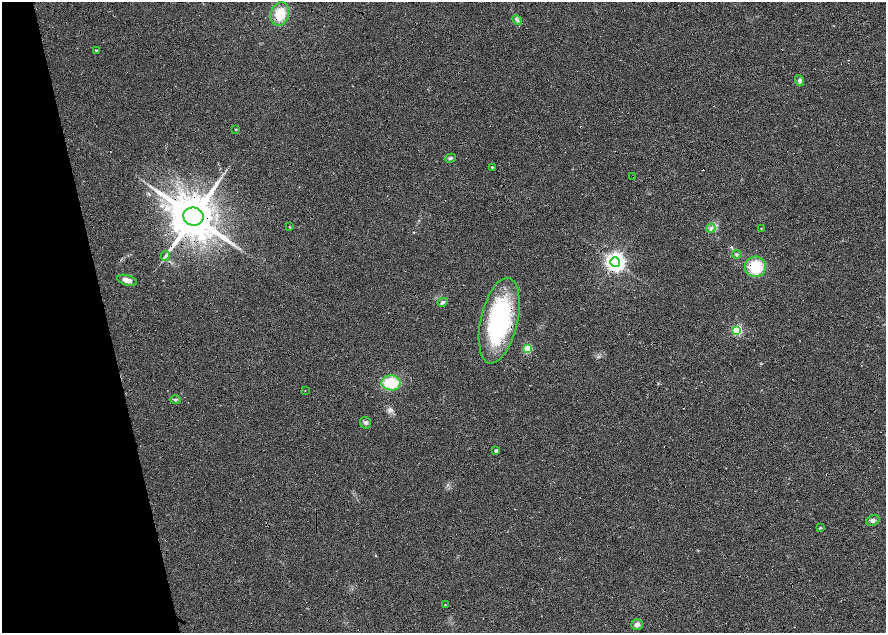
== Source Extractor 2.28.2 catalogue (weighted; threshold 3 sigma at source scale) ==
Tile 5 of 4 x 4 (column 1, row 2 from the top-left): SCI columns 10-1777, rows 2575-3835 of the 7092 x 5198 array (HDU 1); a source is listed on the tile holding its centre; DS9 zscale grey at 2 x 2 block average (1 PNG px = mean of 2 x 2 image px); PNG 888 x 635 px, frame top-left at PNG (2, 2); each listed source drawn as its Kron ellipse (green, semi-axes under 4 px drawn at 4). Shown black and unused: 14% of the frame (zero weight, under 4 of 8 exposures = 4% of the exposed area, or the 3 px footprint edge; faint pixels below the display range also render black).
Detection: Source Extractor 2.28.2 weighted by HDU 2 'WHT'; one run over the whole footprint, this tile lists its part. Background 0.023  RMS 0.0036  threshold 0.0146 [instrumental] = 3 sigma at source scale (4.09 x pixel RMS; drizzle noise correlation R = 1.36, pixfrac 0.8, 0.0396/0.0396 arcsec/px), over >= 5 px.
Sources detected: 32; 2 cosmic-ray / hot-pixel residue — neither listed nor drawn; the other 30 listed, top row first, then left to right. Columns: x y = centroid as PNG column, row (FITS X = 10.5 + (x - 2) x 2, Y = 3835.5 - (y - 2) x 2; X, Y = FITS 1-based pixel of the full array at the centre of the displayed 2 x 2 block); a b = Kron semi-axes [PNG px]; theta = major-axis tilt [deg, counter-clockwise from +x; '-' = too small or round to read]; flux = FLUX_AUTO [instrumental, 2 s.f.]
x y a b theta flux
280 14 12 9 74 17
517 20 5 4 - 1.7
96 50 3 2 - 0.76
799 80 6 4 -72 2
236 130 3 3 - 0.73
450 158 6 4 15 1.4
492 167 2 2 - 0.79
633 176 2 2 - 0.4
193 217 10 9 - 4700
290 227 3 2 - 0.48
711 228 5 4 - 1.8
761 228 2 2 - 0.7
737 254 4 4 - 1.5
165 256 5 2 - 1.1
615 262 5 5 - 430
755 267 10 10 - 29
127 280 10 5 -16 5.8
443 302 5 3 - 1.8
499 321 44 18 77 120
737 330 3 3 - 65
528 349 3 3 - 40
391 383 9 7 -4 27
305 390 2 2 - 0.35
175 400 6 3 0 1.1
366 423 6 5 - 2.2
496 451 2 2 - 2.2
873 520 7 5 25 2.2
821 528 4 3 - 0.63
445 605 3 2 - 0.45
637 625 6 5 - 3.4
Overlapping masked pixels (flux is a lower limit): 6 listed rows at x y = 280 14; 633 176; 193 217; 615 262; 755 267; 499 321
Diffuse or blended objects may show on this block-average render without a row.